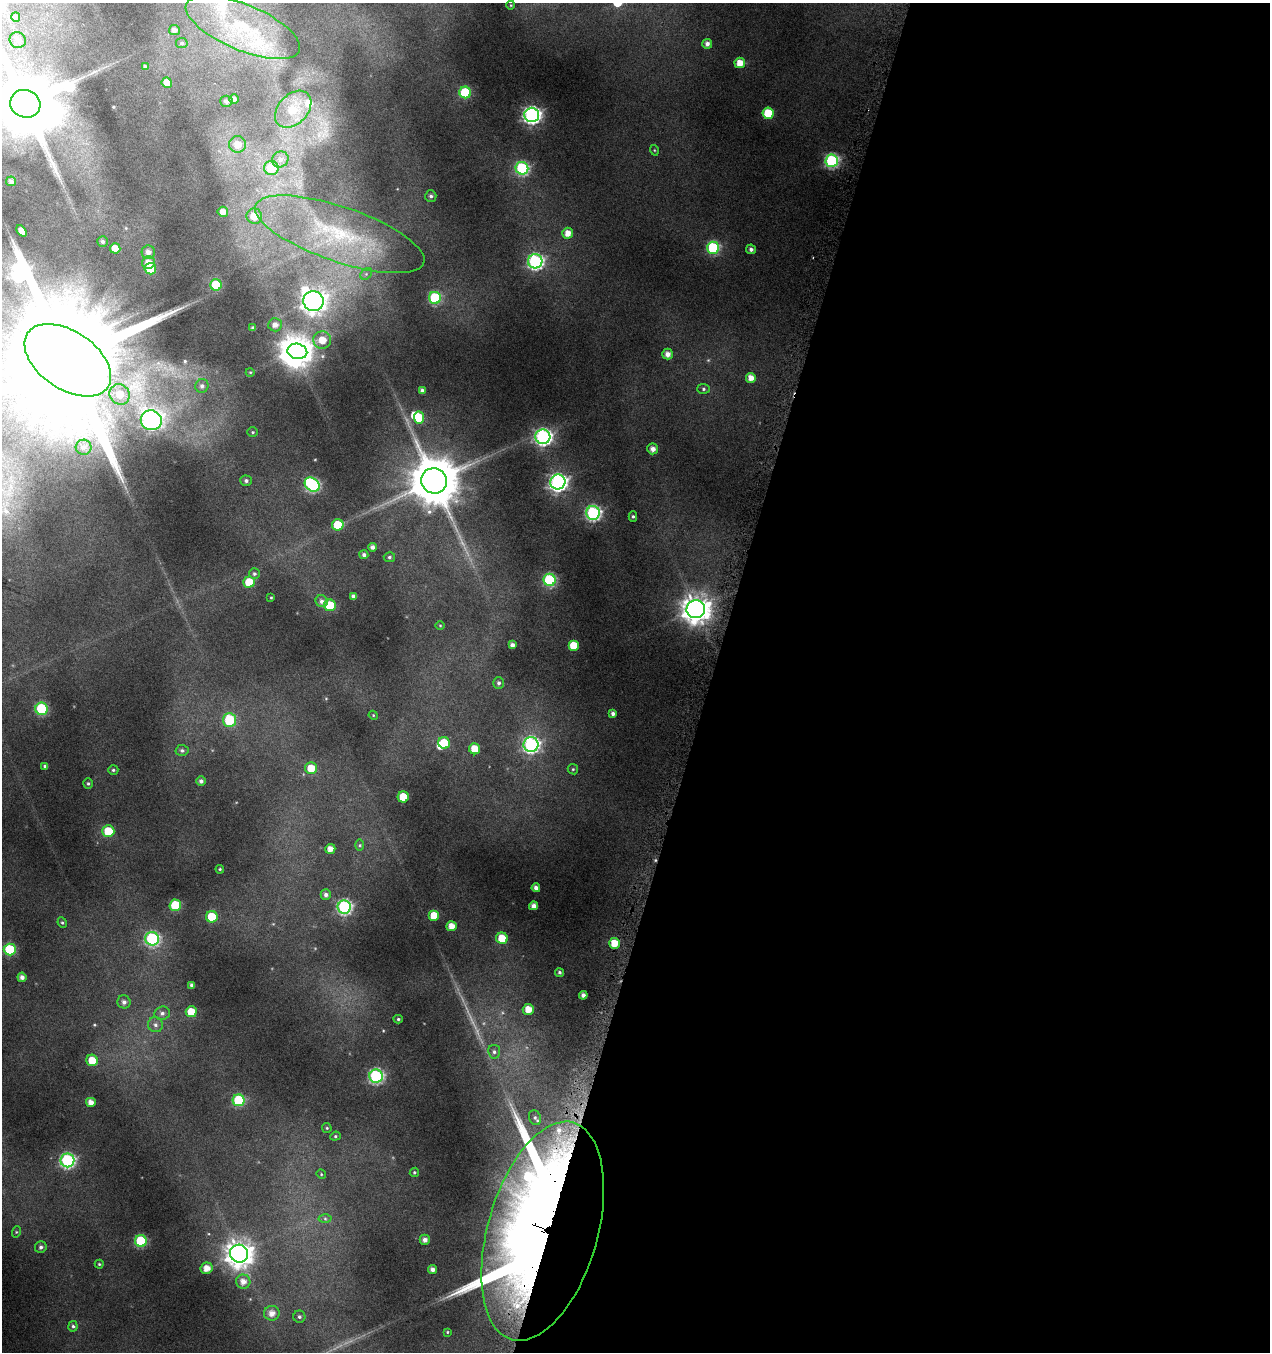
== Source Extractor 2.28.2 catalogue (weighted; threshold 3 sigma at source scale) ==
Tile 12 of 4 x 4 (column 4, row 3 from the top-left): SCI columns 4031-5298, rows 1375-2724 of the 5617 x 5427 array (HDU 1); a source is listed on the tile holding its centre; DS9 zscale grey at full resolution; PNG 1272 x 1354 px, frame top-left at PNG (2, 3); each listed source drawn as its Kron ellipse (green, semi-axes under 4 px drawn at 4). Shown black and unused: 44% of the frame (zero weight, under 4 of 8 exposures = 2% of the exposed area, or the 3 px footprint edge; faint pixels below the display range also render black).
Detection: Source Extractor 2.28.2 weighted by HDU 2 'WHT'; one run over the whole footprint, this tile lists its part. Background 0.0868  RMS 0.0096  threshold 0.0393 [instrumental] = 3 sigma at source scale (4.09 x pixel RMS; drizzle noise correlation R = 1.36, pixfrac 0.8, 0.0396/0.0396 arcsec/px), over >= 5 px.
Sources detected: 164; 3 too faint to see at this stretch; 5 inside a brighter object's white glare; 1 long thin detection or spike segment (spike, bleed or trail) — neither listed nor drawn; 5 inside a brighter listed object's ellipse — not listed separately; the other 150 listed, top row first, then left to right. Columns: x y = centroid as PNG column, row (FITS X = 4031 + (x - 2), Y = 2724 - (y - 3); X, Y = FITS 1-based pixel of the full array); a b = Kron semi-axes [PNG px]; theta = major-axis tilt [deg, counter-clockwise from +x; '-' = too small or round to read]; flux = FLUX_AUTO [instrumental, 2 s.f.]
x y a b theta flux
511 5 4 3 - 0.62
16 17 5 4 - 2.6
243 27 61 23 -23 83
174 30 5 5 - 3.7
18 40 8 7 - 4.4
182 43 6 5 - 1.7
707 44 5 5 - 3.7
740 63 5 5 - 11
145 66 3 3 - 1.1
167 83 5 5 - 6.7
465 92 6 6 - 55
234 99 5 5 - 3.5
226 101 6 5 - 3.2
25 104 15 13 -22 7300
293 109 21 14 46 27
768 113 5 5 - 29
532 115 7 7 - 280
237 144 8 8 - 8.7
654 150 5 3 - 0.78
280 159 8 7 - 3.8
832 161 6 6 - 130
271 168 7 7 - 22
522 168 6 6 - 100
11 181 5 5 - 3
431 196 5 5 - 2.2
223 212 5 5 - 6.5
254 216 8 7 - 14
22 231 6 4 -51 6.1
568 233 5 5 - 7.7
340 234 89 27 -19 110
102 241 5 5 - 2.2
115 248 5 5 - 9.5
713 248 6 6 - 78
751 249 5 4 - 2.8
148 252 7 6 - 4.8
535 261 7 7 - 190
148 263 6 6 - 7.3
150 269 6 6 - 22
366 274 6 5 - 2.1
216 285 6 5 - 29
435 298 6 6 - 76
313 301 10 10 - 720
275 325 7 6 - 5
253 328 3 3 - 1.5
322 340 9 8 - 13
297 351 10 7 -12 830
668 354 5 5 - 5.8
68 360 49 29 -34 39000
250 372 4 3 - 0.65
751 378 5 5 - 7
202 386 7 6 - 2.7
704 389 6 5 - 1.6
422 390 4 3 - 2.3
120 394 11 10 - 11
419 417 6 5 - 21
151 420 10 10 - 310
253 432 5 4 - 1.1
543 437 7 7 - 240
83 447 8 7 - 3.9
653 449 5 5 - 5.1
246 481 5 5 - 2.1
434 481 13 12 - 4300
558 482 8 7 - 300
312 485 8 6 -40 130
593 513 7 7 - 170
633 516 5 4 - 1.5
338 525 6 5 - 25
372 547 4 4 - 3.4
364 555 4 4 - 2.4
389 557 5 5 - 1.5
254 574 5 5 - 1.6
549 580 6 6 - 83
249 582 5 5 - 22
353 596 4 4 - 2.9
271 597 4 3 - 0.75
322 601 6 6 - 3.4
330 605 6 6 - 25
696 609 9 9 - 1000
440 625 5 3 - 0.75
512 645 4 4 - 3.7
574 645 5 5 - 16
499 683 6 5 - 2.1
42 709 6 6 - 67
613 714 4 4 - 2.9
373 715 5 3 - 0.74
229 720 7 6 - 39
444 743 6 5 - 22
531 744 7 7 - 190
475 749 5 5 - 15
182 750 6 5 - 2
45 766 4 3 - 1.7
311 768 6 6 - 15
573 769 5 5 - 1.2
113 770 5 4 - 1.4
201 781 4 4 - 2.7
88 783 5 4 - 1.3
403 797 5 5 - 24
108 831 6 6 - 28
360 845 6 4 89 1.2
330 849 5 5 - 6.5
220 869 4 4 - 0.96
536 888 4 4 - 3.4
326 895 5 5 - 3.1
175 905 6 6 - 47
534 906 4 4 - 5.2
344 907 6 6 - 150
434 916 5 5 - 19
212 917 6 5 - 23
62 923 5 4 - 1.2
452 926 5 5 - 8.8
502 938 6 5 - 18
152 939 7 6 - 130
614 943 5 5 - 13
10 949 6 6 - 53
559 972 4 4 - 1.5
22 977 5 4 - 4
192 985 4 4 - 2.5
583 995 4 4 - 3.9
124 1002 6 6 - 3.3
528 1009 5 5 - 10
191 1012 5 5 - 16
162 1013 8 6 15 3
398 1019 4 4 - 1.3
155 1025 7 7 - 3
494 1052 7 6 - 2.4
92 1060 6 5 - 15
376 1076 6 6 - 140
239 1100 6 6 - 61
91 1102 5 4 - 6.5
535 1118 7 6 - 2.2
327 1128 5 4 - 1.1
335 1136 5 4 - 1.2
67 1160 7 7 - 160
414 1172 5 4 - 1.1
321 1174 5 4 - 0.9
325 1219 6 4 -1 1.4
543 1231 113 55 74 1200
16 1232 6 3 72 0.99
425 1240 5 5 - 4
141 1241 6 6 - 63
41 1247 6 6 - 2.3
239 1254 9 9 - 870
99 1264 4 4 - 1
207 1268 6 5 - 7.9
433 1269 5 4 - 4
243 1282 7 7 - 6.5
272 1313 7 7 - 6.9
299 1317 6 6 - 1.9
73 1326 5 4 - 1.5
447 1332 4 3 - 0.83
Overlapping masked pixels (flux is a lower limit): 1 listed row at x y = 543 1231
Isophote crosses this tile's border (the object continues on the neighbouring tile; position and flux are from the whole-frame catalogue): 3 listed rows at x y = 25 104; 68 360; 543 1231